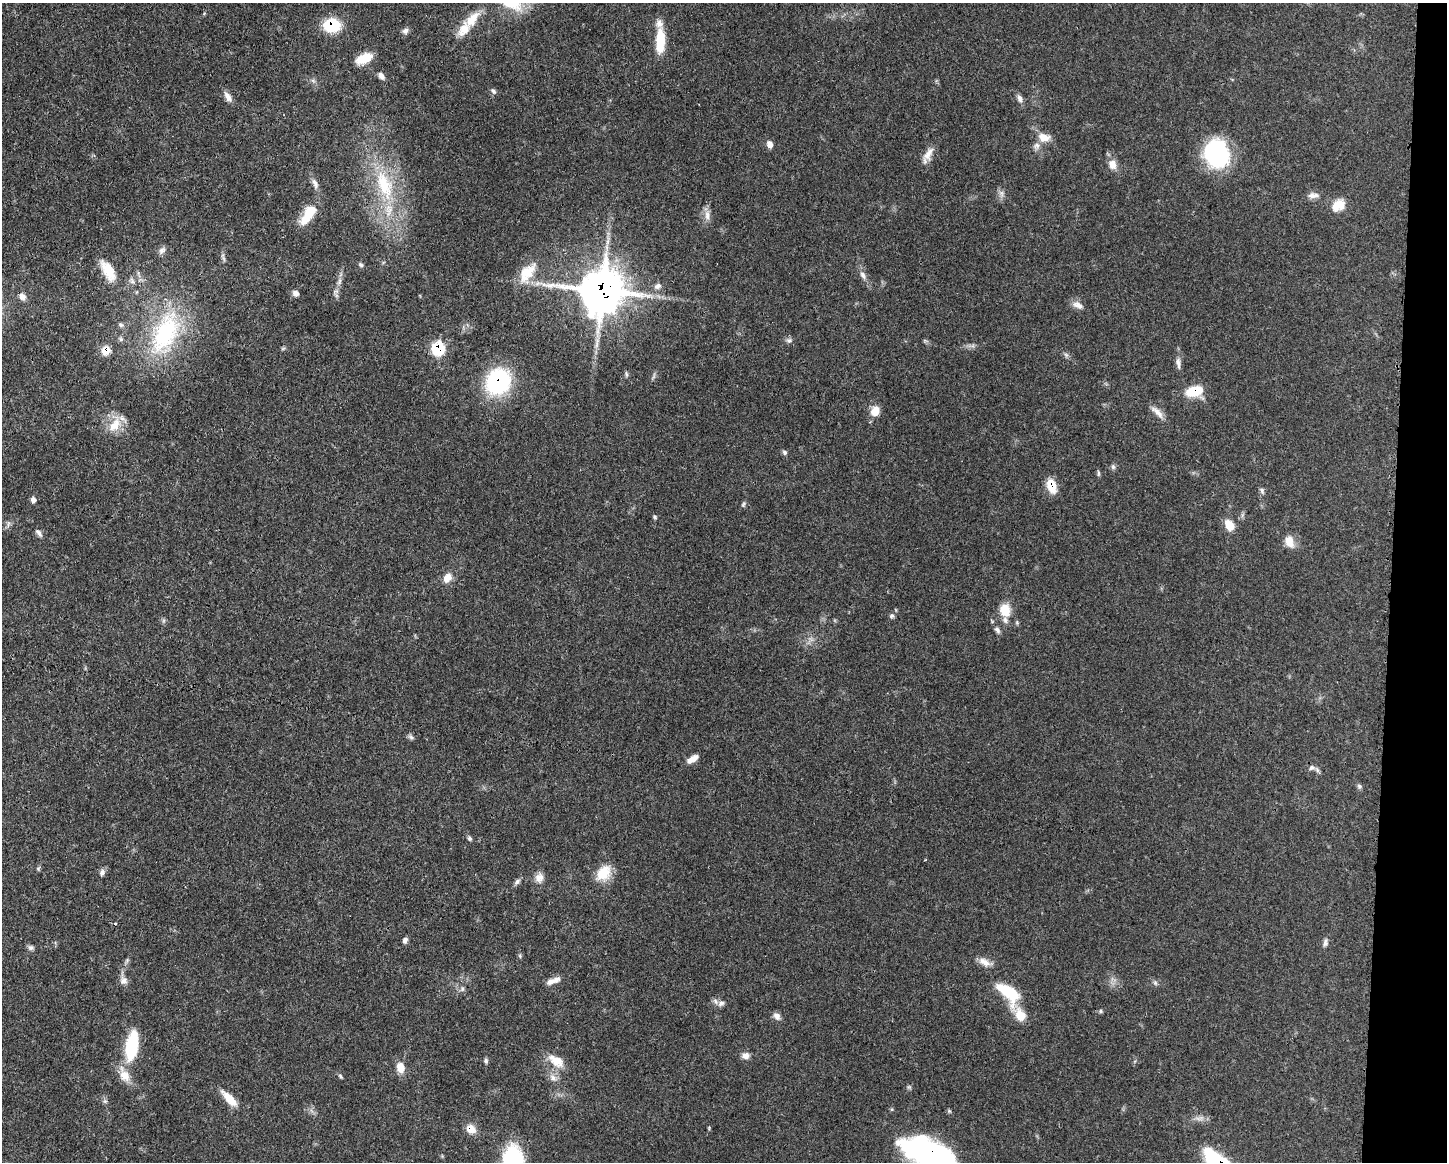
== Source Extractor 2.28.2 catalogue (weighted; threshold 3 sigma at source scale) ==
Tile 6 of 3 x 4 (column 3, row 2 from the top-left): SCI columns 3007-4451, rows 2323-3482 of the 4680 x 4646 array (HDU 1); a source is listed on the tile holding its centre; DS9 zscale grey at full resolution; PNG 1449 x 1164 px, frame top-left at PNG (2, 3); no overlay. Shown black and unused: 4% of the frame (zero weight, under 3 of 4 exposures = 1% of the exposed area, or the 3 px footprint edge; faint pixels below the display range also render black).
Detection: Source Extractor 2.28.2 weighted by HDU 2 'WHT'; one run over the whole footprint, this tile lists its part. Background 0.0549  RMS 0.0032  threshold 0.0146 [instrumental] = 3 sigma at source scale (4.5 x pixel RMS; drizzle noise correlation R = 1.50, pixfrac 1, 0.05/0.05 arcsec/px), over >= 5 px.
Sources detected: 110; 2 too faint to see at this stretch — not listed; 5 inside a brighter listed object's ellipse — not listed separately; the other 103 listed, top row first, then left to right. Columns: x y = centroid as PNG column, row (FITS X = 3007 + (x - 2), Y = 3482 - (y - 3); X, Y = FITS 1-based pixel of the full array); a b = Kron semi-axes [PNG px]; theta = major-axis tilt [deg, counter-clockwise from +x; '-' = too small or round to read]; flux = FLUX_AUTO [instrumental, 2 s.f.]
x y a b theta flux
472 19 29 13 52 6.6
332 25 16 13 2 14
405 31 9 7 44 1.1
660 41 28 10 88 10
364 58 19 10 21 6.4
381 76 10 6 -54 1.4
493 91 9 5 -45 0.78
228 97 13 7 -57 2.1
1020 98 12 6 -68 1.4
1044 137 17 12 -10 3.6
770 144 8 6 -69 1.8
928 154 21 10 63 3.2
1216 154 26 23 -69 38
1112 164 12 10 -73 3.1
315 183 15 7 -66 1.8
384 185 47 22 -71 24
1001 194 11 7 -82 1.4
1313 195 16 7 0 1.9
1338 205 18 13 37 4.7
308 215 28 11 56 8.6
707 215 15 8 -86 2.3
162 250 11 8 48 1.3
223 257 15 4 -76 0.85
361 265 7 5 -23 0.64
108 271 31 13 -59 6.8
527 273 30 15 54 7.9
863 275 12 7 -61 1.7
339 281 11 6 72 1.5
658 286 10 7 23 1.4
602 291 17 16 - 880
296 293 8 6 -47 1.4
22 296 9 7 -47 1.8
1078 305 16 8 -24 2.1
121 325 8 6 -25 0.88
165 333 66 34 68 39
789 341 8 6 -14 0.94
283 348 7 4 19 0.46
438 348 8 7 - 21
106 351 8 7 - 5.8
1066 355 7 6 - 0.76
1178 363 16 6 -82 1.6
626 374 8 4 -77 0.6
498 382 23 20 59 38
1194 391 20 10 16 8.9
875 411 12 10 64 3.7
1157 412 22 7 -43 2.5
115 425 24 13 62 6
784 452 7 6 - 0.72
1113 467 8 5 -64 0.7
1098 473 9 4 -85 0.53
1051 486 15 9 -71 6.3
1262 491 10 6 -82 0.86
33 500 7 6 - 1.2
743 504 9 5 69 0.63
655 517 6 5 - 0.48
8 524 10 3 79 0.68
1229 525 13 9 -59 4.3
39 533 11 5 -51 1.1
1289 542 14 10 -71 3.7
447 578 12 9 49 3.3
1005 610 15 12 -79 5.9
892 616 7 6 - 0.71
163 621 7 4 71 0.54
997 630 11 6 -62 1.1
411 737 8 5 -58 0.77
692 759 13 6 31 2.7
1312 768 9 7 25 1.1
1359 786 7 6 - 0.68
469 838 7 5 -59 0.68
38 868 6 5 - 0.51
102 872 10 7 68 1.1
603 873 21 15 54 6.8
539 877 12 11 - 2.4
517 882 10 5 48 0.95
115 923 4 2 - 0.28
405 940 7 5 65 1.1
1325 942 11 6 84 1.1
31 948 8 7 - 0.93
520 956 6 4 -49 0.46
127 960 8 4 59 0.64
985 962 19 8 -23 2.7
123 980 11 11 - 1.8
553 981 20 6 20 2.5
1155 983 7 5 -69 0.74
462 989 7 5 49 0.74
1008 993 29 14 -42 15
721 1003 10 7 26 1.2
1101 1011 6 4 90 0.46
1020 1015 21 13 -50 5.6
777 1016 11 7 -46 1.6
132 1046 28 11 81 22
745 1056 10 7 13 1.9
486 1061 7 5 -69 0.69
556 1061 24 12 -33 5.4
400 1068 11 9 -81 3.9
124 1075 23 12 -63 4.9
340 1076 6 5 - 0.49
553 1078 12 9 -48 2.1
229 1098 22 8 -46 5.7
105 1101 7 6 - 0.71
471 1129 12 9 -31 3.6
929 1154 55 26 -24 77
513 1161 28 18 -89 38
Overlapping masked pixels (flux is a lower limit): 9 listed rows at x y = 332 25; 602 291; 438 348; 106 351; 498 382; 1194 391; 1051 486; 471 1129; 929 1154
Isophote crosses this tile's border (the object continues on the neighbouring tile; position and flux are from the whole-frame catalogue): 2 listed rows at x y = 929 1154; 513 1161